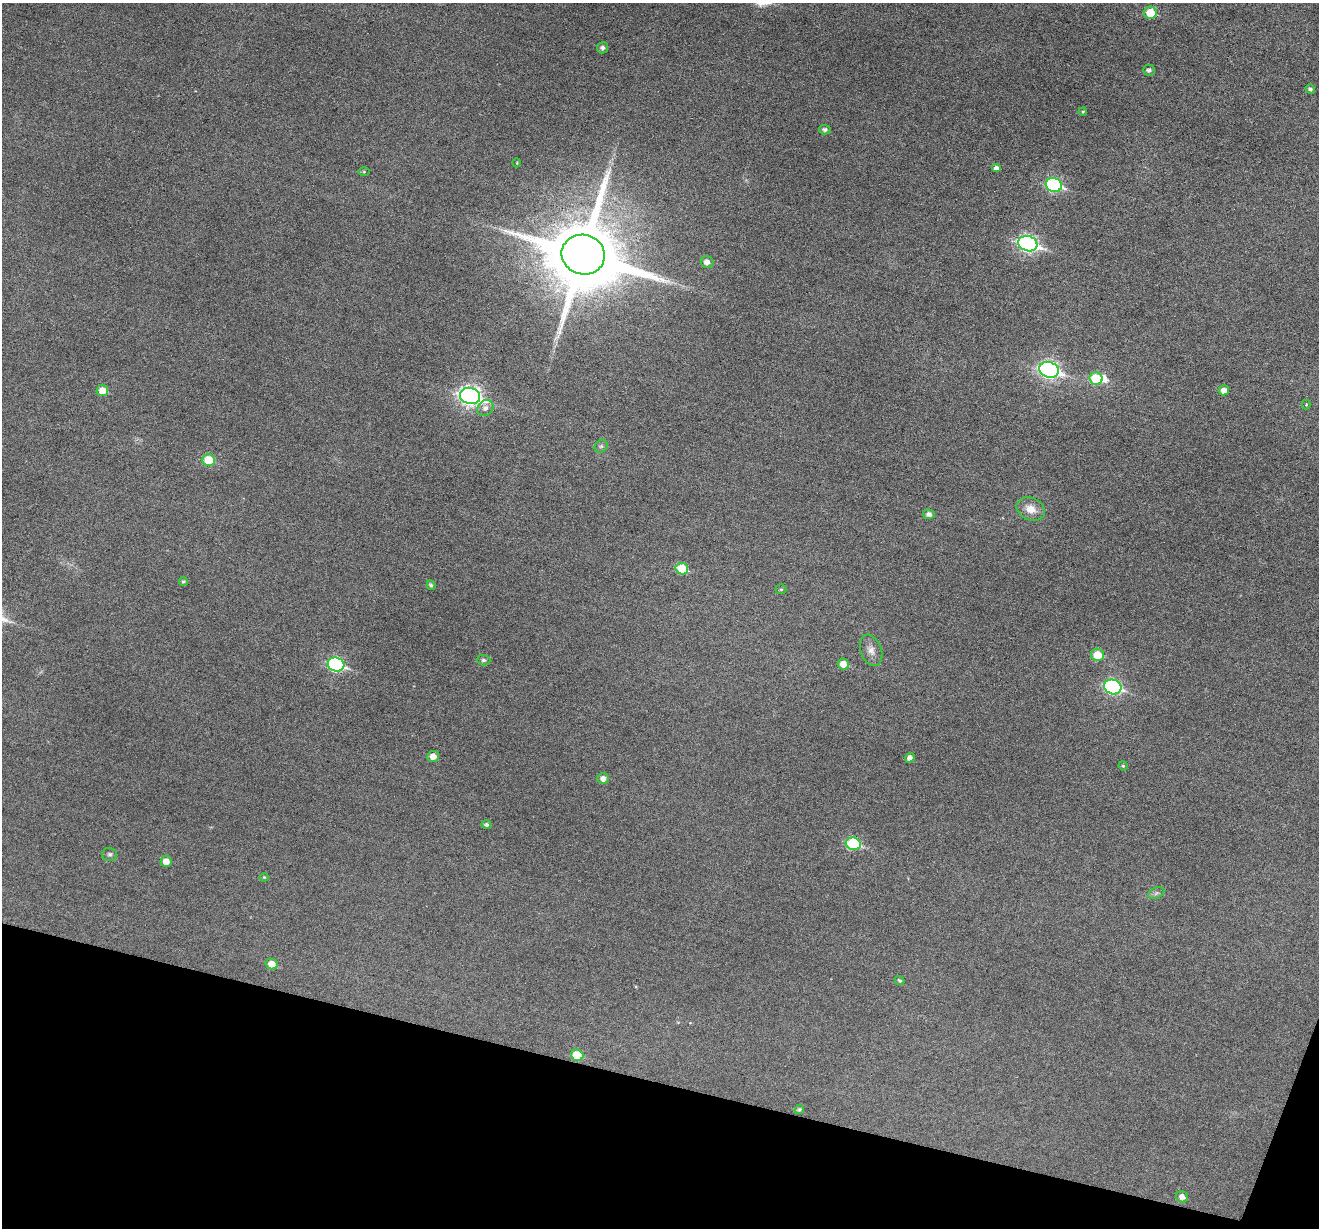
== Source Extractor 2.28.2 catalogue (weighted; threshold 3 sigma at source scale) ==
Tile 15 of 4 x 4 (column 3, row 4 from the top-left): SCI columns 2640-3956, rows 256-1481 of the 5274 x 5288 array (HDU 1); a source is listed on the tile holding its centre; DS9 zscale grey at full resolution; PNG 1321 x 1230 px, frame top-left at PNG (2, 3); each listed source drawn as its Kron ellipse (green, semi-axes under 4 px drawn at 4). Shown black and unused: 12% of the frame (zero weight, under 3 of 6 exposures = <1% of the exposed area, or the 3 px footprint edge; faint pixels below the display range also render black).
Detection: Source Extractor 2.28.2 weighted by HDU 2 'WHT'; one run over the whole footprint, this tile lists its part. Background 0.0427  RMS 0.0053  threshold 0.0218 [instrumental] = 3 sigma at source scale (4.09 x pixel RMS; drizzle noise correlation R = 1.36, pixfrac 0.8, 0.05/0.05 arcsec/px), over >= 5 px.
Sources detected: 50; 1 inside a brighter object's white glare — neither listed nor drawn; the other 49 listed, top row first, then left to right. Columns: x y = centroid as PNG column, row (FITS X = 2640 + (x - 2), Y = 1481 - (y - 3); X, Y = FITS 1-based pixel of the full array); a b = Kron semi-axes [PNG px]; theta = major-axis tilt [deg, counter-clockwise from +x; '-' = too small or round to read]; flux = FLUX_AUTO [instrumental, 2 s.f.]
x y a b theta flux
1150 13 6 6 - 12
602 48 5 5 - 1.6
1149 70 6 5 - 1.5
1310 89 5 4 - 1.1
1083 112 4 3 - 0.57
825 130 6 5 - 1.4
517 163 4 3 - 0.39
997 168 5 4 - 2.6
364 172 6 4 1 0.62
1054 185 8 7 - 63
1028 244 10 7 -18 150
583 255 22 20 -15 6700
707 262 6 6 - 2.7
1049 370 10 7 -17 160
1096 378 6 6 - 19
102 390 6 5 - 6.5
1224 390 5 5 - 3
470 396 10 8 -16 220
1306 405 5 4 - 0.53
485 408 8 7 - 2.4
601 446 7 5 44 1
209 460 6 5 - 14
1031 509 15 11 -23 6
929 514 6 5 - 2
682 569 6 5 - 16
183 581 4 4 - 0.87
431 585 5 4 - 1.1
781 589 5 5 - 0.62
871 650 16 10 -69 3.8
1097 655 6 6 - 11
483 660 7 5 -1 0.99
336 664 8 7 - 74
843 664 6 5 - 4.9
1113 687 9 7 -20 77
433 756 6 5 - 3.8
910 758 5 4 - 1.8
1123 766 4 4 - 0.52
603 779 6 5 - 2.6
486 825 5 4 - 1.1
853 844 7 6 - 36
110 854 7 7 - 1.1
166 861 5 5 - 4.5
264 877 4 4 - 0.47
1156 893 8 5 26 1.3
271 964 6 5 - 6
899 980 5 4 - 0.89
577 1055 6 5 - 13
799 1109 5 4 - 1
1182 1197 6 5 - 2.7